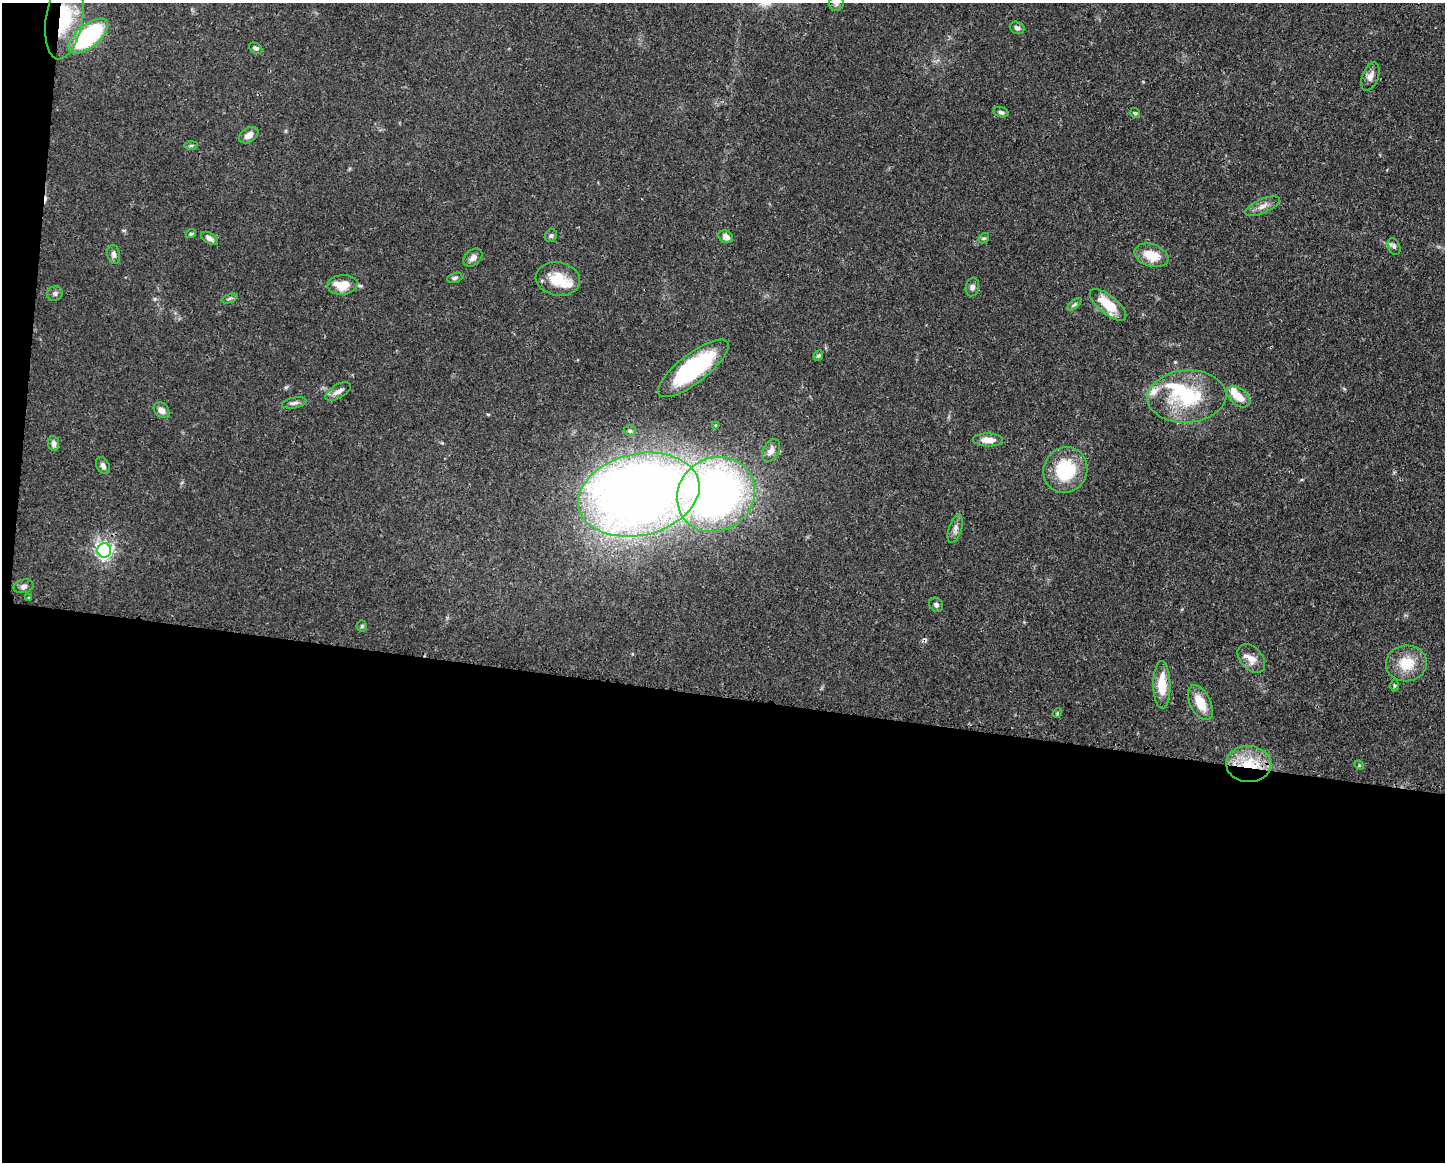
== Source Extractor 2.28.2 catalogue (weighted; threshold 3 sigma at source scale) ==
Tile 10 of 3 x 4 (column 1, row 4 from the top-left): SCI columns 115-1557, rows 7-1166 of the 4667 x 4651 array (HDU 1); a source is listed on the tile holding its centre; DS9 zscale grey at full resolution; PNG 1447 x 1164 px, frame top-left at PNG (2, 3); each listed source drawn as its Kron ellipse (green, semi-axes under 4 px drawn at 4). Shown black and unused: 41% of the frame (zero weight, under 3 of 4 exposures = <1% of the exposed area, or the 3 px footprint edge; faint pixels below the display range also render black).
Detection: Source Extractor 2.28.2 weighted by HDU 2 'WHT'; one run over the whole footprint, this tile lists its part. Background 0.0413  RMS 0.0027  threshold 0.0123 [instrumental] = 3 sigma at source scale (4.5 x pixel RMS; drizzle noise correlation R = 1.50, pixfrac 1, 0.05/0.05 arcsec/px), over >= 5 px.
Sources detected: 65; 2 cosmic-ray / hot-pixel residue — neither listed nor drawn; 5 inside a brighter listed object's ellipse — not listed separately; the other 58 listed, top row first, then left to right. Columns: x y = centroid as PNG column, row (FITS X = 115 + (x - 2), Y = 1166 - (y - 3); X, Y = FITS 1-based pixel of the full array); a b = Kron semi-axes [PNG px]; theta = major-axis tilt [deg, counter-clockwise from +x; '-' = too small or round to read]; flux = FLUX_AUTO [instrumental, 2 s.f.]
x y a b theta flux
836 3 7 7 - 0.69
64 18 42 18 81 14
1017 28 7 6 - 0.96
88 36 24 11 39 31
256 48 7 5 -26 0.68
1370 76 15 8 68 1.8
1001 112 7 5 -16 0.63
1135 113 5 5 - 0.4
249 135 10 7 33 1.9
191 145 7 4 1 0.43
1262 206 18 7 24 1.9
191 234 5 4 - 0.48
551 236 7 5 53 0.59
726 237 7 6 - 1.7
209 238 9 5 -30 1.2
984 238 6 4 40 0.42
1394 247 8 6 -67 0.81
114 254 10 6 -77 1
1151 255 17 11 -17 5.8
473 258 10 7 41 1.3
455 278 8 5 18 0.58
558 279 22 16 -11 7.4
342 285 15 10 4 5.9
972 287 9 6 79 0.89
55 293 8 7 - 0.77
229 299 8 3 19 0.53
1074 304 9 4 39 0.62
1108 305 22 9 -39 7.7
818 356 5 4 - 0.47
693 368 43 14 38 27
338 391 14 6 30 1.7
1187 396 39 26 4 20
1239 397 13 8 -39 3.8
294 403 12 5 10 0.94
161 410 9 6 -47 1.7
716 425 4 3 - 0.29
630 431 6 5 - 0.48
988 440 15 6 -2 2.6
53 444 7 5 -83 1.2
771 450 12 8 62 1.8
103 466 9 6 -58 1.1
1065 470 23 21 64 15
716 494 40 36 35 150
639 495 61 41 13 350
955 529 15 6 72 1.4
104 550 7 7 - 87
24 586 10 6 13 0.96
29 598 4 4 - 0.29
936 605 7 6 - 0.77
362 626 5 5 - 0.39
1251 659 16 11 -48 2.7
1406 663 20 18 6 7.2
1162 685 23 8 -89 6.5
1394 685 6 3 -90 0.35
1200 703 19 10 -63 5.1
1057 713 5 4 - 0.29
1249 764 22 18 -2 10
1359 765 5 4 - 0.29
Overlapping masked pixels (flux is a lower limit): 2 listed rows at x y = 64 18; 1249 764
Isophote crosses this tile's border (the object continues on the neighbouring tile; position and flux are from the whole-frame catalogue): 1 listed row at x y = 836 3